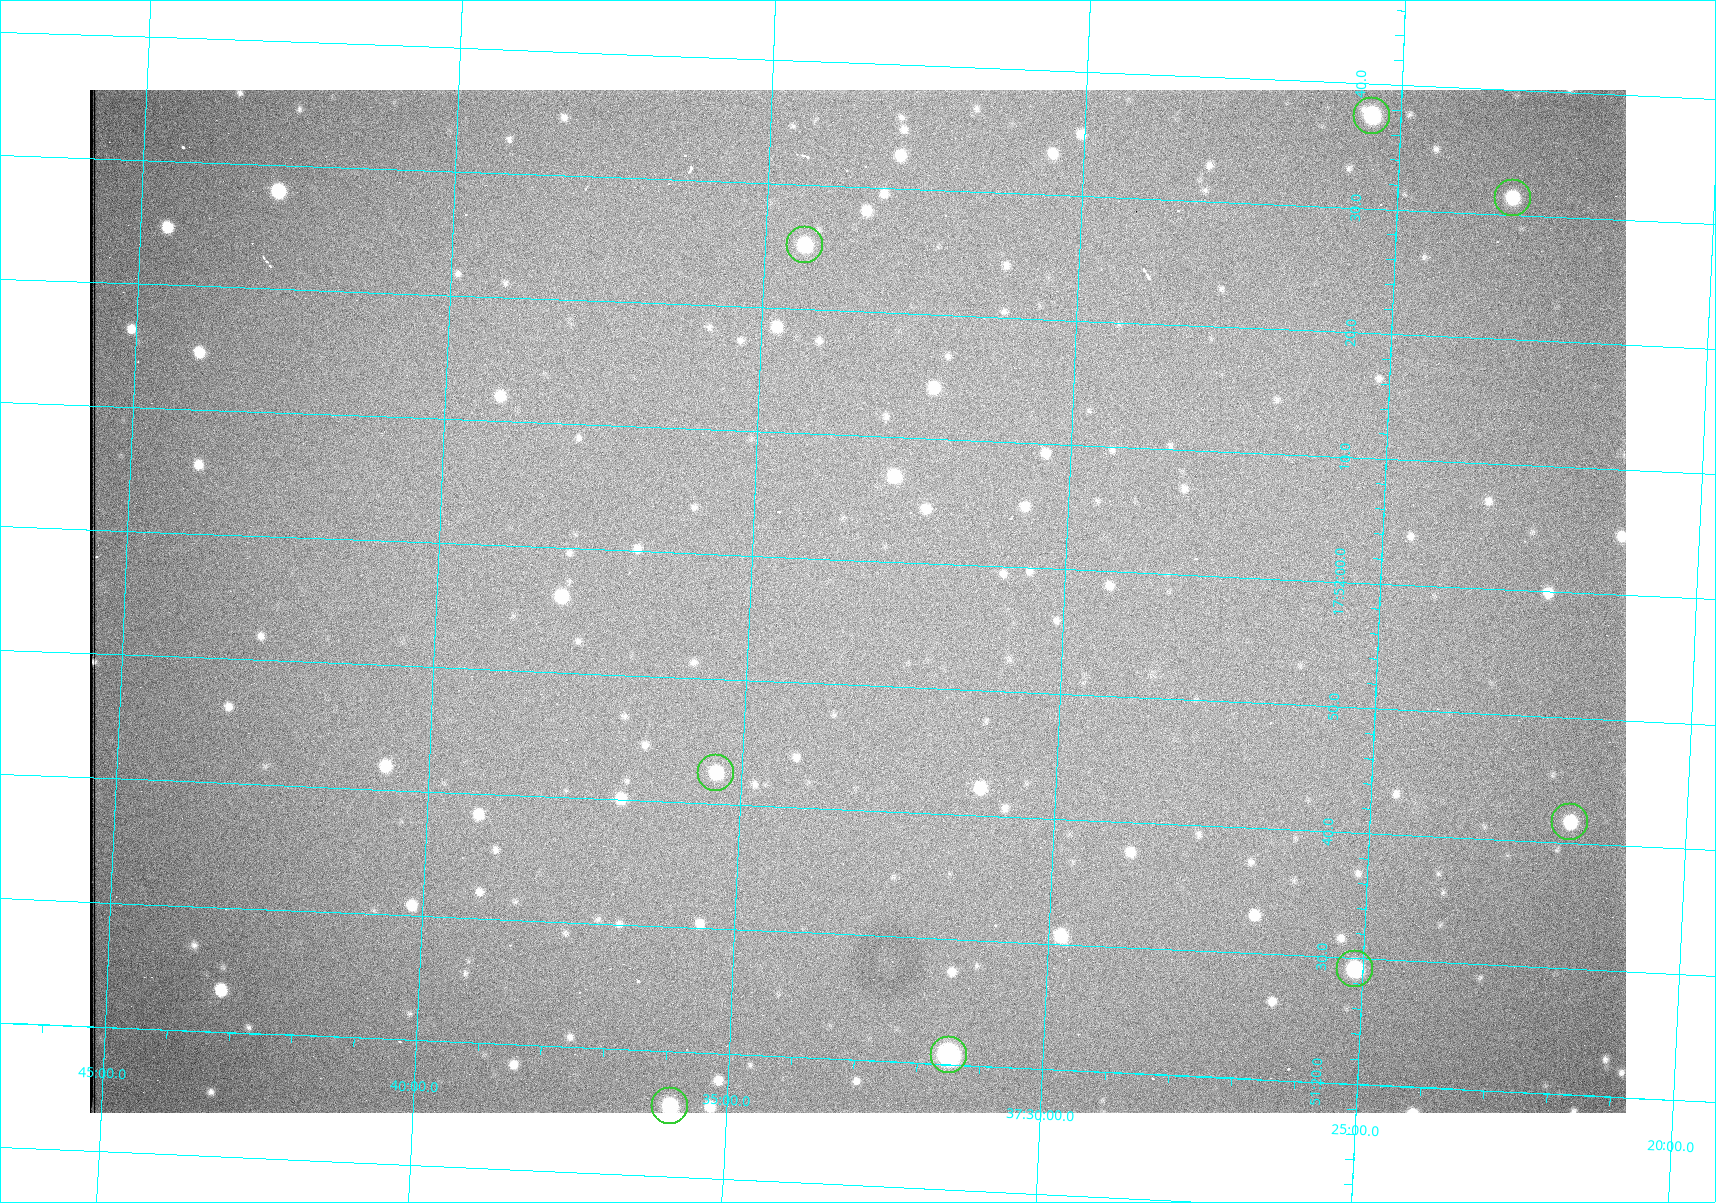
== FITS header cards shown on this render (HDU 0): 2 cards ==
NAXIS1  =                 1536 /fastest changing axis
NAXIS2  =                 1023 /next to fastest changing axis

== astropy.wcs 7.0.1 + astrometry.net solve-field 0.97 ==
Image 1536 x 1023 px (HDU 0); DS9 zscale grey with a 90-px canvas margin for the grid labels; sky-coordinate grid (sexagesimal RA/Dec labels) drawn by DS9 from the SOLVED WCS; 8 Tycho-2 reference stars matched to detected sources circled (green)
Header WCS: RA---TAN/DEC--TAN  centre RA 17:51:57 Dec +37:33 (267.99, +37.55 deg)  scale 0.958 arcsec/px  FOV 24.5' x 16.3'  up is +87 deg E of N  parity flipped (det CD > 0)
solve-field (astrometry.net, Tycho-2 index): VERIFIED the header's WCS against the Tycho-2 star catalogue (8 matches, 0 conflicts) and refined it, rather than solving blind
Solved WCS: RA---TAN-SIP/DEC--TAN-SIP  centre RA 17:51:57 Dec +37:33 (267.99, +37.55 deg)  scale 0.956 arcsec/px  FOV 24.5' x 16.3'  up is +87 deg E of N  parity flipped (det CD > 0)
The solver's refit moves the header's centre by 0.91 arcsec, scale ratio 0.9976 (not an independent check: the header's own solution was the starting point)
Tycho-2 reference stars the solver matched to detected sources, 8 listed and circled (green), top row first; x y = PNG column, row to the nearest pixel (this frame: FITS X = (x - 90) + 1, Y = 1023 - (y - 90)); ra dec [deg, ICRS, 3 dp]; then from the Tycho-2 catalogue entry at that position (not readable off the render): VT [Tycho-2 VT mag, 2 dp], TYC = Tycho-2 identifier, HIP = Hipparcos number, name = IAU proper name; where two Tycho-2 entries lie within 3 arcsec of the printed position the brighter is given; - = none
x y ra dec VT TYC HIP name
1372 116 268.156 +37.424 11.25 2620-712-1 - -
1513 198 268.131 +37.386 12.62 2620-526-1 - -
805 245 268.105 +37.573 11.82 3089-995-1 - -
716 773 267.927 +37.590 11.84 3089-1137-1 - -
1570 822 267.924 +37.364 11.94 2620-391-1 - -
1355 969 267.871 +37.419 11.35 2620-812-1 - -
949 1055 267.836 +37.525 9.96 3089-889-1 - -
670 1106 267.815 +37.598 11.54 3089-1081-1 - -